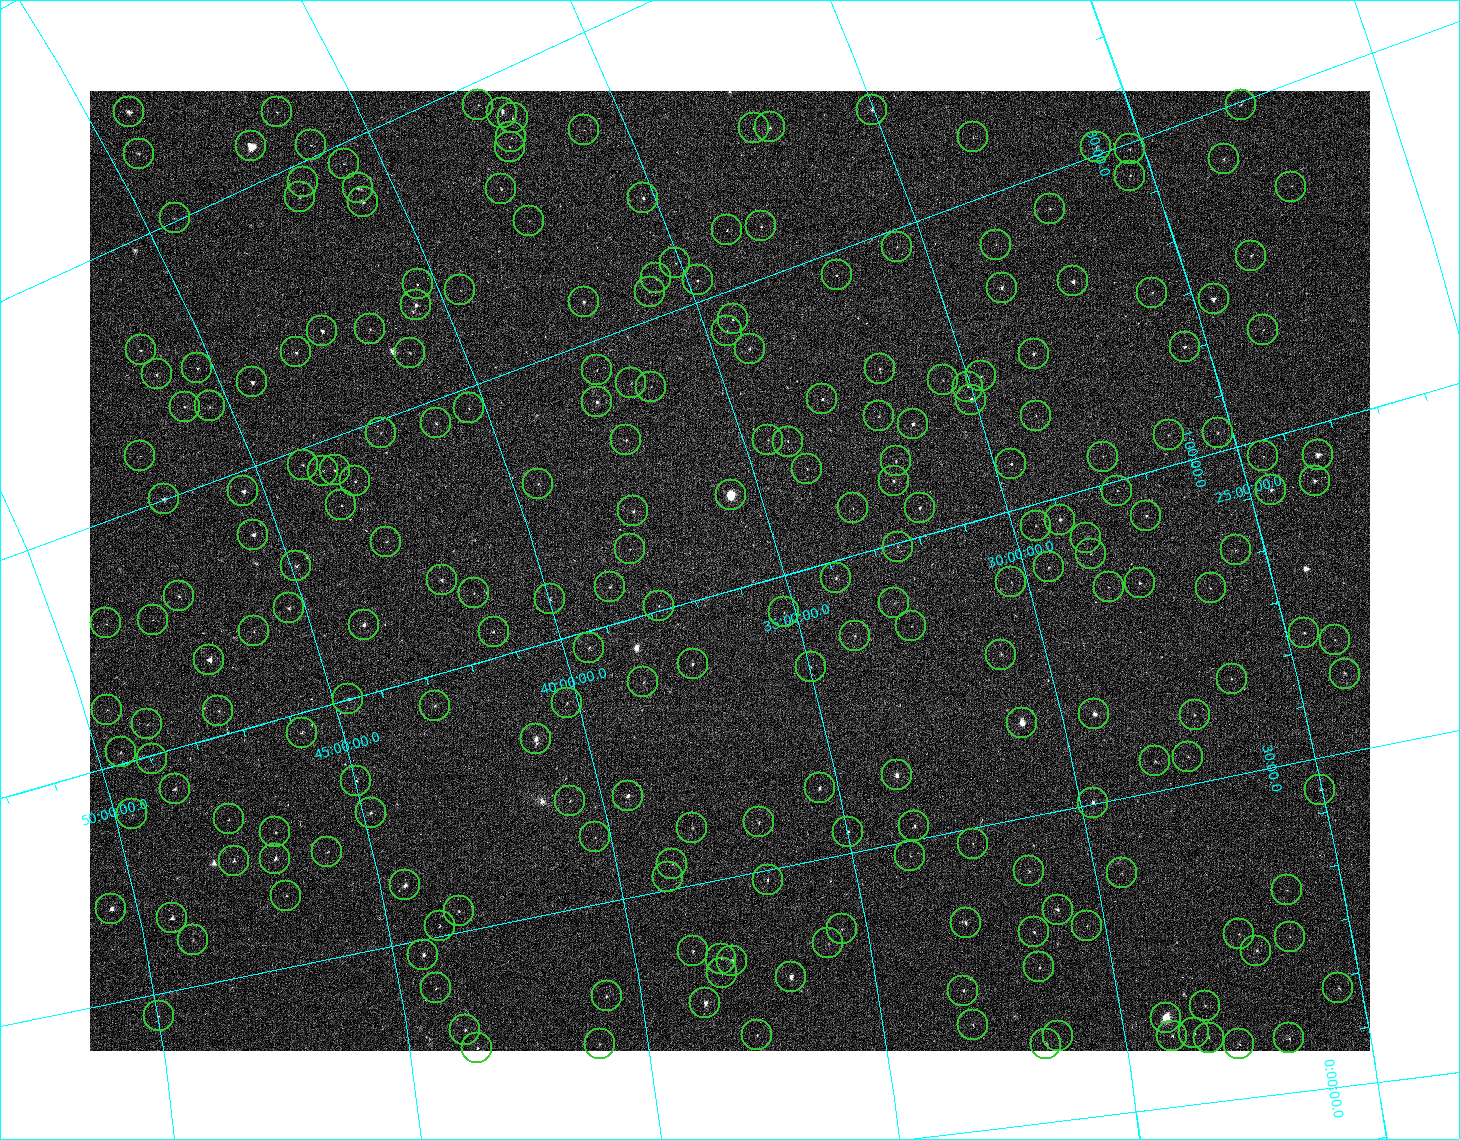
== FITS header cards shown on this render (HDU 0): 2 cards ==
NAXIS1  =                 1280 / image width
NAXIS2  =                  960 / image height

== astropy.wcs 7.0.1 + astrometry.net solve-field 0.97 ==
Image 1280 x 960 px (HDU 0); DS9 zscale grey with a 90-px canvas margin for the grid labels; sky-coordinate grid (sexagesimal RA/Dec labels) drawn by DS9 from the SOLVED WCS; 238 Tycho-2 reference stars matched to detected sources circled (green)
Header WCS as astropy/WCSLIB reads it (applying the file's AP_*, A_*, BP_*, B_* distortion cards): RA---TAN-SIP/DEC--TAN-SIP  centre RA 01:02:05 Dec +36:07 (15.52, +36.11 deg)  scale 77 arcsec/px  FOV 1643.2' x 1235.7'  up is +106 deg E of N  parity flipped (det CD > 0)
Header WCS from the CRVAL/CRPIX/CD cards alone (distortion cards ignored): RA---TAN-SIP/DEC--TAN-SIP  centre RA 01:01:49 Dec +36:04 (15.45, +36.07 deg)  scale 77 arcsec/px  FOV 1643.2' x 1235.7'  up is +106 deg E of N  parity flipped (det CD > 0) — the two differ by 4.05': the file's distortion cards are non-standard for this projection
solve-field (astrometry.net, Tycho-2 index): VERIFIED the header's WCS against the Tycho-2 star catalogue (verified at 8 index scales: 16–274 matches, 0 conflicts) and refined it, rather than solving blind
Solved WCS: RA---TAN-SIP/DEC--TAN-SIP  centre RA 01:02:05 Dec +36:07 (15.52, +36.11 deg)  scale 77.6 arcsec/px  FOV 1655.1' x 1241.7'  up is +106 deg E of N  parity flipped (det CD > 0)
The solver's refit moves the header's centre by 5.2 arcsec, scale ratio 1.007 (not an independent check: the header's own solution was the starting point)
Tycho-2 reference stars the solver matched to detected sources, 238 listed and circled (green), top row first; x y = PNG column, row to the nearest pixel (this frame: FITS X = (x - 90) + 1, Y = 960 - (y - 91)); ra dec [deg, ICRS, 3 dp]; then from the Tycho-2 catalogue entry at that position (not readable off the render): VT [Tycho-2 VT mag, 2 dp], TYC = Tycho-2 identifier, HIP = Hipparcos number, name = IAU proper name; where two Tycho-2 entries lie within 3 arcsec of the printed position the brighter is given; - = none
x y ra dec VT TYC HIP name
478 105 29.428 +37.670 7.26 2816-111-1 - -
1241 105 22.422 +22.826 6.78 1749-1315-1 6966 -
872 110 25.413 +30.047 6.07 2294-2004-1 7906 -
129 112 33.306 +44.232 5.00 2842-2371-1 10340 -
277 112 31.507 +41.533 6.89 2837-584-1 9800 -
502 113 28.977 +37.278 6.07 2319-1795-1 9001 -
513 118 28.740 +37.128 6.40 2319-800-1 8930 -
770 127 25.959 +32.192 6.41 2298-2184-1 8086 -
754 128 26.095 +32.516 6.76 2298-2183-1 8122 -
584 130 27.721 +35.845 7.18 2319-1293-1 8591 -
511 137 28.295 +37.321 7.59 2319-1794-1 8805 -
973 137 23.910 +28.270 7.00 1755-2672-1 7421 -
311 145 30.307 +41.212 6.99 2833-84-1 9438 -
251 146 30.978 +42.331 5.02 2837-2311-2 9640 Almach
510 147 28.093 +37.430 6.95 2319-724-1 8734 -
1096 147 22.663 +25.915 7.28 1752-1428-1 7034 -
1130 149 22.348 +25.275 6.78 1752-382-1 6939 -
139 154 32.140 +44.459 6.49 2841-883-1 9983 -
1224 159 21.399 +23.512 6.24 1748-966-1 6669 -
344 164 29.481 +40.761 6.92 2820-1199-1 9151 -
1130 176 21.773 +25.440 7.38 1751-1855-1 6773 -
303 182 29.485 +41.695 6.74 2824-1982-1 9158 -
1291 187 20.312 +22.375 7.20 1203-420-1 6327 -
358 188 28.724 +40.702 6.39 2820-1017-1 8922 -
501 189 27.162 +37.953 6.04 2815-1900-1 8423 -
300 197 29.134 +41.892 6.96 2824-1402-1 9045 -
643 198 25.515 +35.246 5.61 2302-1580-1 7943 -
363 202 28.322 +40.730 5.54 2820-2261-1 8814 -
1050 209 21.682 +27.247 6.88 1751-622-1 6736 -
175 218 30.063 +44.420 6.99 2841-949-1 9359 -
529 221 26.097 +37.668 7.18 2815-1555-1 8123 -
761 226 23.742 +33.118 6.82 2297-786-1 7370 -
727 230 23.960 +33.835 6.66 2301-1639-1 7439 -
996 245 21.302 +28.567 7.18 1754-192-1 6643 Bélénos
897 247 22.080 +30.558 6.96 2292-175-1 6862 -
1251 256 19.116 +23.589 6.68 1747-2168-1 5942 -
675 263 23.655 +35.112 7.33 2301-350-1 7344 -
837 275 21.928 +31.967 6.89 2296-1270-1 6819 -
656 278 23.477 +35.608 7.15 2301-421-1 7289 -
698 280 23.032 +34.800 6.36 2301-956-1 7147 -
1073 281 19.867 +27.264 4.75 1751-2178-1 6193 -
418 284 25.654 +40.377 6.86 2819-2291-1 7991 -
1002 288 20.281 +28.738 5.39 1754-2321-1 6315 -
460 290 25.071 +39.588 7.29 2819-1511-1 7793 -
650 292 23.199 +35.843 6.79 2305-1639-1 7201 -
1152 293 19.021 +25.769 7.08 1750-2134-1 5914 -
1214 299 18.437 +24.584 4.79 1747-2263-1 5742 -
584 302 23.569 +37.237 5.88 2305-1638-1 7321 -
416 305 25.145 +40.577 4.94 2819-2290-1 7818 -
733 319 21.776 +34.378 6.31 2300-1643-1 6776 -
370 329 24.992 +41.667 6.95 2822-1216-1 7767 -
1263 330 17.413 +23.794 6.77 1747-1046-1 5444 -
322 331 25.446 +42.613 5.03 2823-2455-1 7918 -
727 331 21.537 +34.580 6.40 2300-1642-1 6702 -
1185 347 17.581 +25.458 5.97 1750-2395-1 5494 -
750 349 20.906 +34.246 6.37 2300-1644-1 6512 -
141 350 26.950 +46.230 6.37 3279-1104-1 8370 -
296 352 25.165 +43.298 5.66 2827-2438-1 7825 -
410 353 23.969 +41.076 6.51 2818-2188-1 7444 -
1034 354 18.520 +28.530 6.55 1753-2053-1 5772 -
197 368 25.819 +45.323 6.44 3279-2472-1 8044 -
880 369 19.350 +31.745 6.50 2291-1639-1 6025 -
597 370 21.724 +37.492 7.58 2304-367-1 6752 -
157 374 26.111 +46.140 6.47 3279-1652-1 8127 -
981 376 18.387 +29.736 6.85 1753-1415-1 5717 -
943 380 18.587 +30.542 7.36 2291-1113-1 5795 -
252 382 24.837 +44.386 5.11 2826-2183-1 7719 -
631 383 21.098 +36.883 7.27 2304-1141-1 6568 -
651 387 20.825 +36.515 6.80 2304-1589-1 6480 -
968 387 18.248 +30.064 6.34 2291-1614-1 5679 -
822 399 19.079 +33.115 6.16 2295-1555-1 5936 -
971 400 17.915 +30.090 4.63 2278-1260-1 5586 -
597 402 20.919 +37.715 5.62 2813-2103-1 6514 -
210 406 24.633 +45.400 6.37 3278-2505-1 7651 -
185 407 24.900 +45.878 6.69 3278-1292-1 7734 -
469 408 21.945 +40.336 6.58 2817-2327-1 6823 -
879 416 18.221 +32.075 7.02 2295-1556-1 5671 -
1036 416 17.064 +28.868 6.90 1753-2154-1 5339 -
436 423 21.861 +41.101 6.46 2817-2326-1 6794 -
913 424 17.778 +31.425 5.18 2278-1259-1 5544 -
381 433 22.143 +42.268 6.72 2821-2360-1 6878 -
1218 433 15.432 +25.292 6.80 1743-1174-1 4809 -
1169 435 15.710 +26.299 7.26 1743-2013-1 4893 -
626 440 19.696 +37.386 6.53 2303-79-1 6140 -
768 440 18.506 +34.493 7.11 2299-584-1 5765 -
788 442 18.317 +34.098 6.70 2299-988-1 5694 -
1318 455 14.302 +23.418 4.50 1740-2109-1 4463 -
140 456 24.013 +47.114 7.05 3282-1307-1 7457 -
1263 456 14.610 +24.522 7.37 1740-16-1 4566 -
1103 457 15.648 +27.748 6.92 1746-1757-1 4868 -
896 461 17.006 +32.012 6.27 2282-1412-1 5319 -
1011 464 16.115 +29.659 6.25 1746-358-1 5034 -
303 465 22.052 +44.049 6.63 2825-623-1 6858 -
807 469 17.487 +33.881 7.03 2286-960-1 5465 -
335 470 21.578 +43.458 6.03 2825-2668-1 6711 -
323 471 21.680 +43.692 6.93 2825-364-1 6733 -
355 481 21.078 +43.142 6.68 2825-2536-1 6560 -
894 481 16.547 +32.181 6.42 2282-1007-1 5175 -
1315 481 13.742 +23.628 5.69 1739-2318-1 4288 -
538 484 19.319 +39.481 6.69 2804-171-1 6010 -
1271 490 13.811 +24.557 6.42 1739-2316-1 4317 -
243 491 21.914 +45.407 4.87 3265-2401-1 6813 -
1117 491 14.763 +27.657 7.14 1746-1093-1 4608 -
731 495 17.433 +35.621 2.24 2286-1329-1 5447 Mirach
164 499 22.525 +47.007 5.37 3282-2272-1 6999 -
341 505 20.552 +43.584 6.66 2825-2667-1 6401 -
853 508 16.168 +33.183 7.26 2282-526-1 5055 -
920 508 15.705 +31.804 5.49 2277-843-1 4889 -
633 511 17.793 +37.724 5.77 2800-766-1 5550 -
1146 516 13.994 +27.209 6.09 1743-857-1 4366 -
1060 520 14.459 +28.992 5.56 1746-1870-1 4510 -
1036 526 14.474 +29.521 7.34 1746-1140-1 4517 -
253 535 20.585 +45.529 4.99 3265-2400-1 6411 Adhil
1086 538 13.855 +28.559 7.21 1745-1176-1 4329 -
386 542 19.122 +42.939 6.66 2808-2069-1 5944 -
898 547 14.899 +32.492 7.06 2281-1235-1 - -
630 549 16.844 +38.029 7.13 2799-1252-1 5270 -
1236 550 12.661 +25.585 7.30 1742-1351-1 3946 -
1091 554 13.457 +28.558 7.45 1745-1154-1 4220 -
296 566 19.271 +44.902 6.30 2812-2452-1 5993 -
1049 567 13.404 +29.489 6.81 1745-833-1 4197 -
836 578 14.559 +33.951 6.09 2285-553-1 4552 -
442 580 17.578 +42.081 5.73 2808-2070-1 5493 -
1011 582 13.282 +30.349 7.43 2276-695-1 4159 -
1140 583 12.472 +27.710 6.34 1745-2184-1 3885 -
610 587 16.019 +38.689 7.36 2799-418-1 5002 -
1109 587 12.561 +28.369 7.35 1745-962-1 3914 -
1211 588 11.938 +26.292 7.05 1742-1106-1 3719 -
474 593 16.945 +41.513 7.25 2807-1345-1 5298 -
179 596 19.542 +47.420 6.40 3268-766-1 6087 -
550 599 16.152 +39.991 6.80 2803-1957-1 5045 -
894 603 13.542 +32.888 7.39 2281-837-1 4246 -
659 606 15.131 +37.792 7.23 2799-1338-1 4710 -
289 608 18.142 +45.338 6.32 3264-2265-1 5650 -
784 612 14.062 +35.229 6.94 2285-604-1 4390 -
153 620 19.102 +48.082 6.60 3268-835-1 5939 -
106 623 19.450 +49.008 7.19 3272-24-1 6060 -
364 625 17.004 +43.942 5.05 2811-2324-1 5317 -
911 626 12.854 +32.657 7.35 2280-1231-1 4005 -
254 631 17.794 +46.184 6.77 3264-1679-1 5551 -
494 632 15.726 +41.345 5.95 2807-2079-1 4903 -
1304 633 10.400 +24.629 6.08 1738-1977-1 3269 -
855 636 12.988 +33.890 7.03 2284-448-1 4058 -
1335 640 10.083 +24.054 7.25 1738-190-1 3165 -
589 648 14.541 +39.475 6.67 2802-1218-1 4542 -
1001 655 11.601 +30.943 7.25 2276-1077-1 3617 -
209 660 17.376 +47.242 4.28 3268-1358-1 5434 -
693 664 13.368 +37.418 6.18 2288-145-1 4185 -
811 667 12.494 +34.974 7.33 2284-107-1 3897 -
1345 674 9.280 +24.014 6.30 1738-1978-1 2926 -
1232 679 9.740 +26.324 7.07 1741-313-1 3070 -
643 682 13.222 +38.549 6.69 2798-472-1 4129 -
348 699 15.014 +44.711 6.77 2811-2323-1 4675 -
567 703 13.216 +40.246 6.83 2802-103-1 4127 -
435 706 14.128 +42.979 6.63 2806-2220-1 4411 -
107 710 16.808 +49.555 6.79 3271-1368-1 5262 -
218 711 15.756 +47.376 6.76 3267-1375-1 4911 -
1094 714 9.639 +29.312 4.44 1744-2936-1 3031 -
1195 715 9.084 +27.255 6.49 1741-427-1 2865 -
1022 723 9.832 +30.861 3.40 2275-1753-1 3092 -
147 724 15.989 +48.861 7.22 3271-1768-1 4989 -
302 733 14.415 +45.839 6.20 3263-2179-1 4501 -
536 739 12.454 +41.079 4.50 2801-2090-1 3881 -
121 752 15.363 +49.544 6.60 3271-544-1 4786 -
1188 757 8.144 +27.581 6.68 1737-2138-1 2565 -
152 759 14.885 +48.966 6.94 3271-962-1 4637 -
1155 761 8.205 +28.280 6.38 1737-2791-1 2583 -
897 775 9.220 +33.719 4.32 2279-1665-1 2912 -
356 781 12.576 +45.002 6.12 3262-353-1 3919 -
820 788 9.338 +35.400 5.53 2283-542-1 2942 -
175 789 13.772 +48.679 6.49 3266-903-1 4298 -
1320 790 6.769 +25.042 6.70 1734-1567-1 2135 -
628 796 10.280 +39.459 5.40 2801-2091-1 3231 -
570 801 10.506 +40.688 7.08 2801-2025-1 3293 -
1093 803 7.531 +29.752 5.25 1737-2790-1 2355 -
371 813 11.545 +44.862 6.01 2809-1146-1 3604 -
132 814 13.331 +49.656 7.10 3270-27-1 4174 -
229 819 12.405 +47.764 6.69 3266-1647-1 3865 -
759 822 8.790 +36.832 6.72 2274-508-1 2753 -
914 826 7.857 +33.582 6.01 2266-1661-1 2475 -
692 828 9.028 +38.252 7.25 2784-847-1 2851 -
275 832 11.658 +46.894 6.99 3266-290-1 3638 -
848 832 8.059 +34.994 6.74 2270-570-1 2539 -
595 837 9.360 +40.332 6.84 2788-929-1 2948 -
973 844 7.119 +32.438 6.89 2266-725-1 2243 -
327 852 10.704 +45.930 7.23 3249-1252-1 3365 -
910 856 7.116 +33.799 7.25 2270-879-1 2241 -
275 859 10.867 +47.025 4.97 3253-1987-1 3414 -
234 861 11.109 +47.864 5.63 3253-812-1 3478 -
672 864 8.180 +38.844 6.93 2784-98-1 2576 -
1029 871 6.165 +31.373 6.74 2261-204-1 1952 -
1122 873 5.708 +29.454 6.97 1737-852-1 1799 -
668 877 7.855 +38.981 7.31 2784-122-1 2473 -
768 880 7.236 +36.900 6.38 2274-795-1 2270 -
405 885 9.194 +44.489 5.32 2796-2404-1 2900 -
1287 890 4.627 +26.140 7.79 1733-1337-1 1488 -
286 896 9.673 +46.957 6.85 3253-1817-1 3045 -
111 909 10.516 +50.513 4.78 3257-2189-1 3300 -
1058 910 5.102 +30.936 5.85 2261-1522-1 1630 -
459 911 8.112 +43.495 6.69 2796-1329-1 2553 -
172 918 9.791 +49.355 5.62 3257-2190-1 3083 -
966 923 5.190 +32.911 5.99 2265-1427-1 1657 -
440 926 7.804 +43.947 6.73 2796-1169-1 2455 -
1087 926 4.587 +30.396 7.21 2261-1582-1 1477 -
842 929 5.598 +35.536 7.20 2269-700-1 1769 -
1034 932 4.659 +31.517 5.87 2261-1483-1 1493 -
1239 934 3.794 +27.283 6.34 1733-2462-1 1215 -
1290 937 3.538 +26.259 7.05 1733-1377-1 1133 -
193 940 8.953 +49.021 7.05 3257-2179-1 2814 -
828 943 5.288 +35.879 7.39 2273-238-1 1688 -
693 951 5.739 +38.754 6.92 2783-1160-1 1809 -
1256 951 3.350 +26.988 6.35 1733-2463-1 1076 -
423 955 7.057 +44.394 5.18 2795-2706-1 2225 -
721 959 5.396 +38.187 6.97 2783-927-1 1715 -
732 961 5.280 +37.969 5.21 2783-2251-1 1686 -
1039 967 3.779 +31.536 6.51 2260-416-1 1208 -
722 973 5.002 +38.227 7.04 2783-1234-1 1598 -
791 977 4.582 +36.785 4.51 2273-2081-1 1473 -
436 988 6.022 +44.265 6.70 2795-1734-1 1905 -
1338 988 2.217 +25.463 6.35 1732-1847-1 716 -
963 991 3.510 +33.206 6.21 2264-770-1 1123 -
607 996 4.923 +40.729 6.47 2786-272-1 1575 -
705 1003 4.273 +38.682 4.61 2782-2251-1 1366 -
1205 1006 2.251 +28.248 6.50 1735-1440-1 728 -
159 1016 6.802 +49.986 6.96 3256-482-1 2151 -
1166 1018 2.097 +29.091 2.05 1735-3180-1 677 Alpheratz
973 1025 2.635 +33.131 6.97 2264-1307-1 858 -
465 1030 4.676 +43.791 6.08 2794-1709-1 1501 -
1194 1033 1.648 +28.553 6.79 1735-2372-1 540 -
757 1035 3.209 +37.694 6.69 2782-691-1 1030 -
1058 1036 2.040 +31.379 7.28 2259-560-1 659 -
1172 1036 1.653 +29.022 6.14 1735-927-1 544 -
1209 1038 1.502 +28.277 6.77 1735-1573-1 502 -
1289 1038 1.233 +26.649 6.41 1732-2728-1 399 -
600 1044 3.641 +41.033 6.81 2786-514-1 1164 -
1046 1044 1.897 +31.669 7.00 2259-552-1 619 -
1239 1044 1.255 +27.675 6.57 1735-1678-1 410 -
477 1048 4.090 +43.595 6.16 2794-1917-1 1302 -